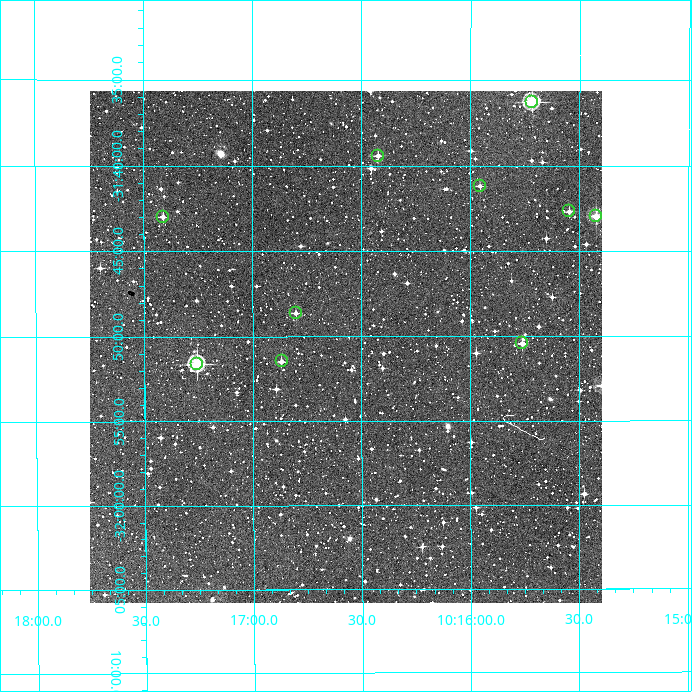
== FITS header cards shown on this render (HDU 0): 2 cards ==
NAXIS1  =                  512
NAXIS2  =                  512

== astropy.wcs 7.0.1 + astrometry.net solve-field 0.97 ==
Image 512 x 512 px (HDU 0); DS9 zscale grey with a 90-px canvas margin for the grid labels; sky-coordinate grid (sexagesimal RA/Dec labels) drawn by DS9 from the SOLVED WCS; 10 Tycho-2 reference stars matched to detected sources circled (green)
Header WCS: RA---TAN/DEC--TAN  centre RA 10:16:34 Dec -31:51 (154.14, -31.84 deg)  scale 3.52 arcsec/px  FOV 30.0' x 30.0'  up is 0 deg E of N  parity normal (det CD < 0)
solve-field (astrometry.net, Tycho-2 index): VERIFIED the header's WCS against the Tycho-2 star catalogue (10 matches, 0 conflicts) and refined it, rather than solving blind
Solved WCS: RA---TAN-SIP/DEC--TAN-SIP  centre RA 10:16:34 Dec -31:51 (154.14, -31.84 deg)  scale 3.52 arcsec/px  FOV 30.0' x 30.2'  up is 0 deg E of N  parity normal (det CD < 0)
The solver's refit moves the header's centre by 0.68 arcsec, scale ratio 1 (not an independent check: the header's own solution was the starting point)
Tycho-2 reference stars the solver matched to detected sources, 10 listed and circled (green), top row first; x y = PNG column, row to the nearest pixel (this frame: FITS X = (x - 90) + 1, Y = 512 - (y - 91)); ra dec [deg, ICRS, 3 dp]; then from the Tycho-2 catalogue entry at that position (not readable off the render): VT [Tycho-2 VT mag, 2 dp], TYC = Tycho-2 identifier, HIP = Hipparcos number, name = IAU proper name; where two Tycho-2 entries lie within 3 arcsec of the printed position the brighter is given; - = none
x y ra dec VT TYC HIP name
532 102 153.929 -31.605 9.68 7183-1609-1 - -
378 156 154.105 -31.657 11.67 7183-703-1 - -
480 186 153.989 -31.686 12.84 7183-1425-1 - -
569 211 153.887 -31.711 11.83 7183-593-1 - -
596 216 153.856 -31.716 10.36 7183-867-1 - -
163 217 154.353 -31.716 11.65 7183-1345-1 - -
296 313 154.200 -31.810 12.32 7183-1467-1 - -
522 343 153.940 -31.841 11.80 7183-1843-1 - -
282 361 154.217 -31.858 11.89 7183-1823-1 - -
197 364 154.314 -31.860 9.59 7183-1557-1 - -